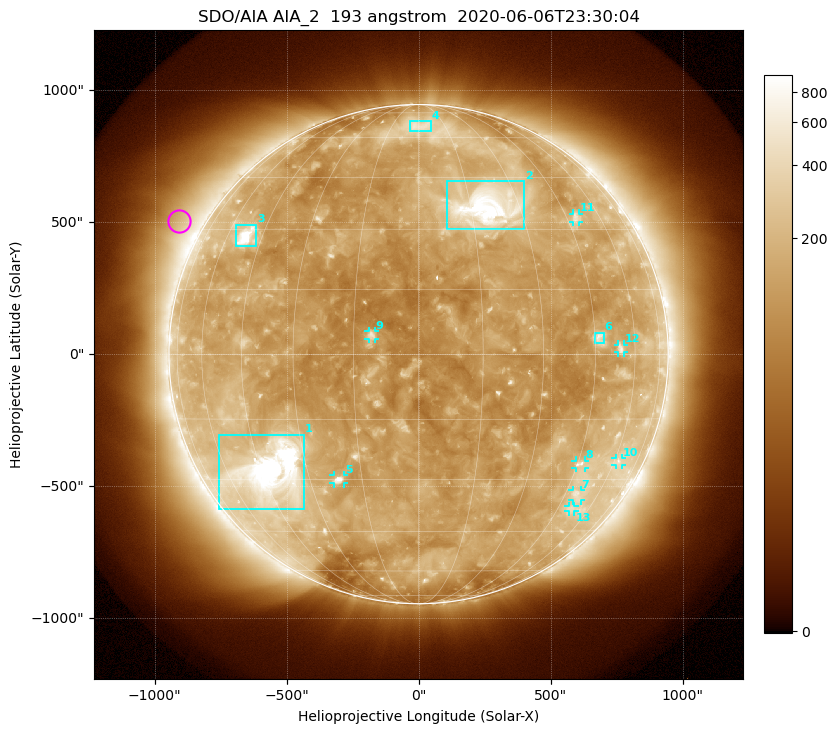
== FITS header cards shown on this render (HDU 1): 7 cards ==
TELESCOP= 'SDO/AIA'
INSTRUME= 'AIA_2'
WAVELNTH=                  193
WAVEUNIT= 'angstrom'
DATE-OBS= '2020-06-06T23:30:04.84'
CTYPE1  = 'HPLN-TAN'
CTYPE2  = 'HPLT-TAN'

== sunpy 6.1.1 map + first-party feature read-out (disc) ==
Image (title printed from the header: SDO/AIA AIA_2  193 angstrom  2020-06-06T23:30:04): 1024 x 1024 px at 2.4 arcsec/px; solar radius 946 arcsec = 394 px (full disc in frame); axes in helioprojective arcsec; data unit not stated in the header (colour bar unlabelled)
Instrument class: DISC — disc imager (sunpy class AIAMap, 193 A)
Bright regions (active regions / flare kernels): reference = the median radial profile (limb darkening/brightening removed); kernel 9 px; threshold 5 sigma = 225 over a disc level ~138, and >= 1.15x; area >= 12 px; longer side >= 9 px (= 22 arcsec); searched inside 0.97 R_sun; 13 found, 13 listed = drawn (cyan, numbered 1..; 8 of them under ~33 arcsec drawn as corner ticks so the feature stays visible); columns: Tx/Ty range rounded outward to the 5 arcsec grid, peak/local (2 s.f.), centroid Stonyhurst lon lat
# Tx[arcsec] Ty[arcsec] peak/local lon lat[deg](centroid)
1 -755..-435 -590..-305 21 -42 -28
2 105..400 475..655 13 +20 +36
3 -695..-615 410..490 12 -51 +28
4 -35..45 845..885 3 +0 +66
5 -325..-280 -490..-455 6.7 -21 -30
6 665..700 40..85 3.8 +46 +4
7 580..615 -555..-515 3.1 +50 -34
8 595..630 -430..-400 3.9 +46 -26
9 -190..-165 55..90 5.3 -11 +4
10 745..770 -420..-390 2.7 +62 -25
11 585..610 500..535 3 +49 +33
12 755..780 5..35 3.5 +54 +1
13 565..590 -595..-575 2.5 +51 -38
Off-limb structures (1.02-1.3 R_sun): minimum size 162 px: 6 found; the strongest spans PA ~40..80 deg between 1.02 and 1.3 R_sun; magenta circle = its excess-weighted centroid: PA ~60 deg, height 1.1 R_sun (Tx ~-910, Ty ~505 arcsec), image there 2.1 x the reference